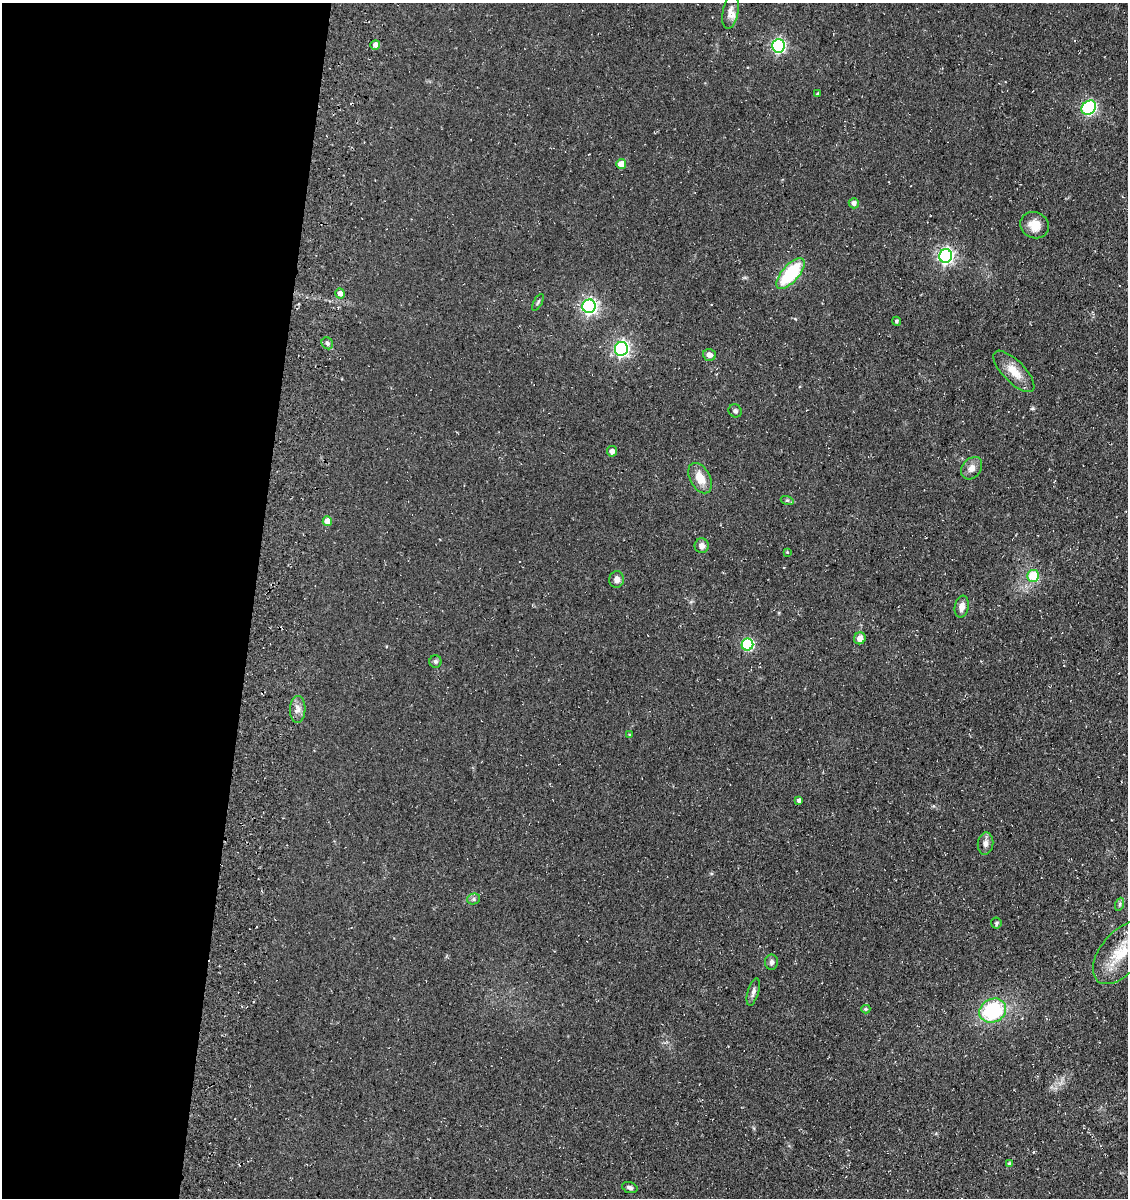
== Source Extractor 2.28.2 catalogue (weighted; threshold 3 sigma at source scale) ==
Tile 5 of 4 x 4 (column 1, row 2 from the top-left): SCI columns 350-1475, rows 2542-3737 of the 5093 x 5080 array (HDU 1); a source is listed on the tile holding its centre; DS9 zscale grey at full resolution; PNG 1130 x 1200 px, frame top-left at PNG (2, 3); each listed source drawn as its Kron ellipse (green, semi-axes under 4 px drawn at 4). Shown black and unused: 22% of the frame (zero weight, under 3 of 4 exposures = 11% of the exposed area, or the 3 px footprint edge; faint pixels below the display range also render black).
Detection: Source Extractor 2.28.2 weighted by HDU 2 'WHT'; one run over the whole footprint, this tile lists its part. Background 0.068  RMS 0.009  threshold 0.0407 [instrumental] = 3 sigma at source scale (4.5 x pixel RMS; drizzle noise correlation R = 1.50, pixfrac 1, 0.05/0.05 arcsec/px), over >= 5 px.
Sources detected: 47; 1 cosmic-ray / hot-pixel residue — neither listed nor drawn; the other 46 listed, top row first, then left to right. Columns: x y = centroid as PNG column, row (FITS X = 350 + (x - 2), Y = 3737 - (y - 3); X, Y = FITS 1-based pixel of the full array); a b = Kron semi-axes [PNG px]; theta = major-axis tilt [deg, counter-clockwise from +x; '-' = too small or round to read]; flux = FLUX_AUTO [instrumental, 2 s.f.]
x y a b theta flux
730 12 17 7 80 6.5
375 45 5 4 - 3.6
778 46 6 6 - 150
818 94 4 3 - 1.4
1089 108 8 6 41 130
621 164 5 5 - 9.3
854 203 5 5 - 3.4
1035 225 15 13 -24 10
946 256 7 6 - 210
790 274 19 8 48 52
340 294 5 5 - 4.3
538 302 9 3 61 1.1
589 306 7 6 - 230
896 321 4 4 - 1.5
327 343 6 5 - 1.9
621 349 7 6 - 200
709 355 6 6 - 4.3
1014 371 27 11 -45 13
735 411 7 6 - 2
612 451 5 5 - 3.7
972 468 12 9 51 5.4
700 478 16 10 -62 12
787 500 6 4 -18 1.4
327 521 5 4 - 9.2
702 546 7 7 - 4.2
787 552 4 3 - 0.78
1033 576 6 6 - 26
617 579 8 7 - 4.3
962 607 11 7 79 5.6
860 638 6 5 - 6.6
747 644 6 6 - 80
435 661 6 6 - 1.7
298 709 13 7 89 5.3
629 734 4 3 - 0.59
799 800 4 4 - 2.1
986 843 11 8 84 3.7
474 899 7 5 16 1.8
1120 904 7 4 71 1.4
996 923 5 5 - 1.2
1121 953 37 20 51 33
771 962 7 6 - 2.7
753 992 14 5 74 3.1
866 1009 4 4 - 1.2
993 1010 14 11 29 59
1009 1164 4 4 - 1.3
630 1187 8 5 -18 2
Isophote crosses this tile's border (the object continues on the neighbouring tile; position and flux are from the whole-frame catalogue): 1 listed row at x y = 1121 953